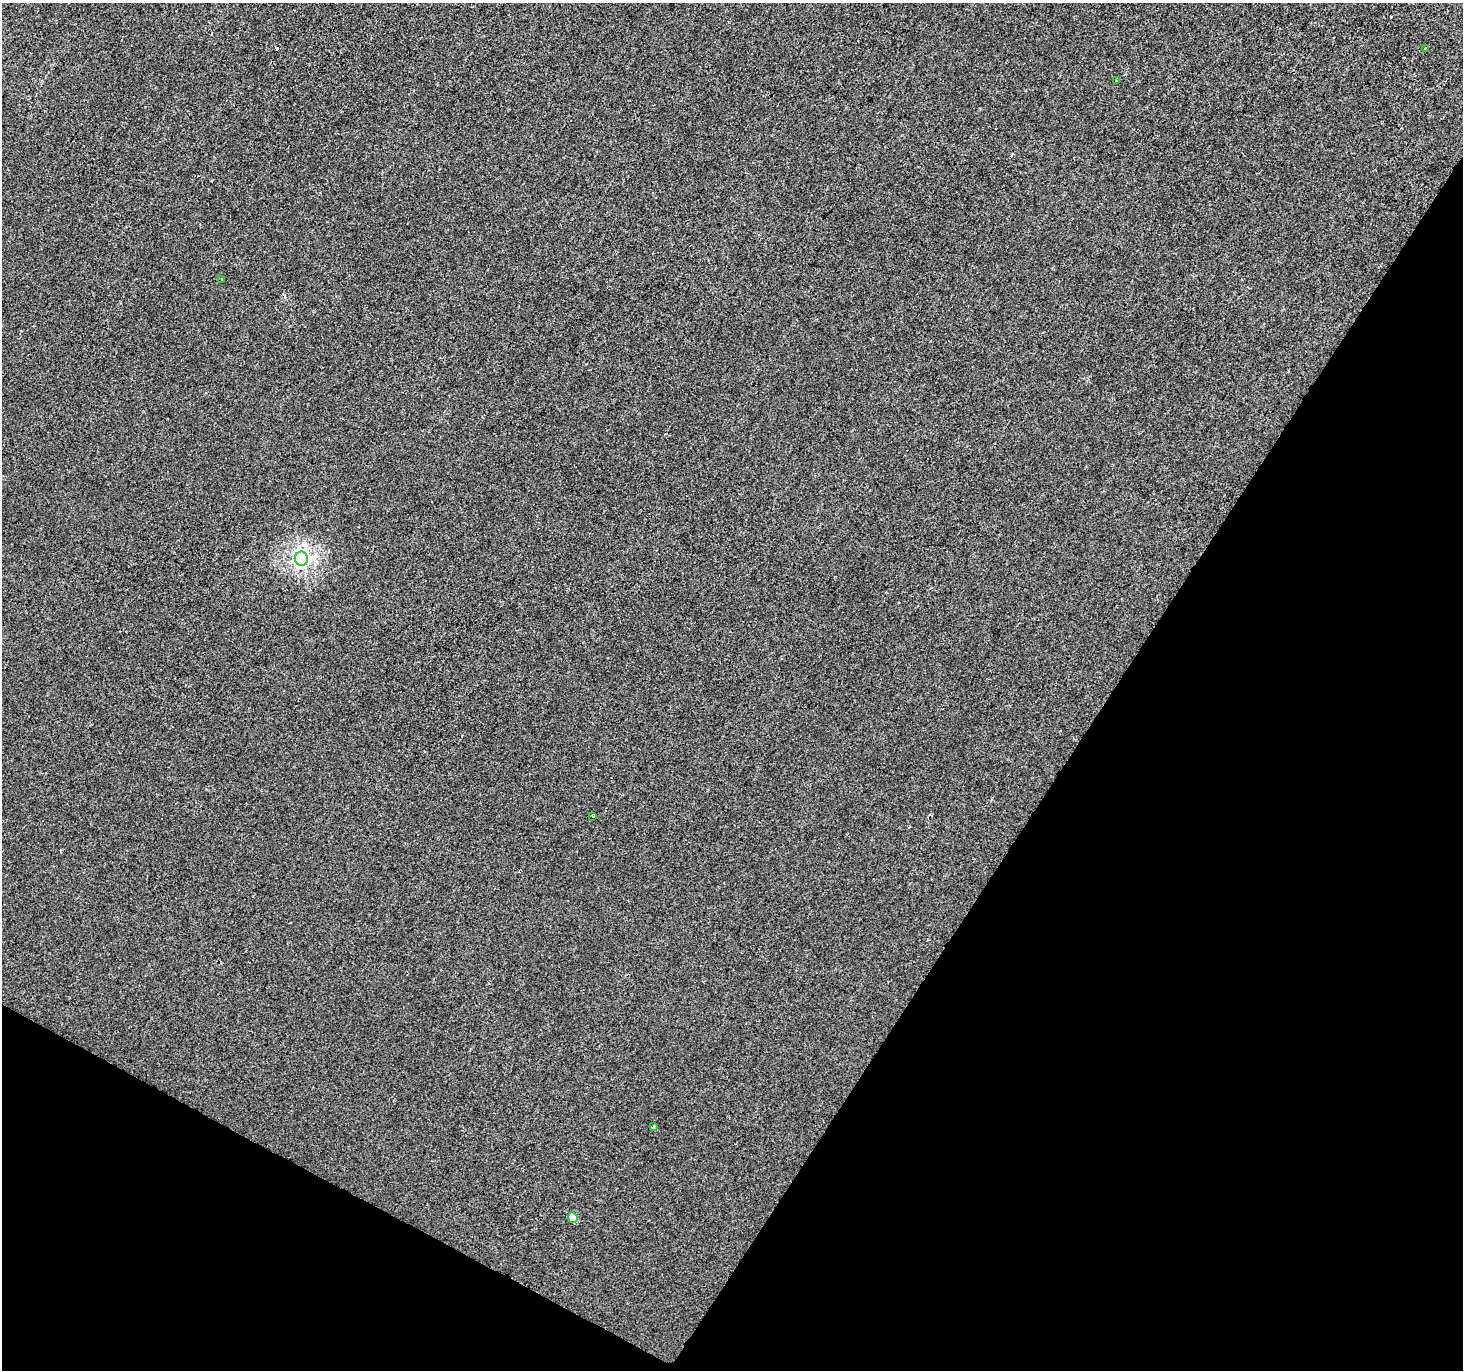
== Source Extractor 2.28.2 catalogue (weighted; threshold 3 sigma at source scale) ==
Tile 15 of 4 x 4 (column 3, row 4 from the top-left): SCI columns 2927-4387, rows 261-1628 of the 5847 x 5926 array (HDU 1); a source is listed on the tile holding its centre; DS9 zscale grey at full resolution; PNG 1465 x 1372 px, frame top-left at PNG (2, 3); each listed source drawn as its Kron ellipse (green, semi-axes under 4 px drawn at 4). Shown black and unused: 30% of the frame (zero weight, under 2 of 3 exposures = <1% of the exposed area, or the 3 px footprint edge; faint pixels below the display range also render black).
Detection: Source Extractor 2.28.2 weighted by HDU 2 'WHT'; one run over the whole footprint, this tile lists its part. Background -6.75e-04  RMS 0.0041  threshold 0.0187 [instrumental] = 3 sigma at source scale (4.5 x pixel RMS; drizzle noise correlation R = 1.50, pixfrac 1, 0.0396/0.0396 arcsec/px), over >= 5 px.
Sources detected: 7; all 7 listed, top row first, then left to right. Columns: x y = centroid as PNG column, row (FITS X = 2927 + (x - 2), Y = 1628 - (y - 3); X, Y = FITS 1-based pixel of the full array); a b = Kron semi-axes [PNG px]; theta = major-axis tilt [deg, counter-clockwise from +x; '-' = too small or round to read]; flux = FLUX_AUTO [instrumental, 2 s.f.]
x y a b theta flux
1425 48 4 4 - 0.36
1116 81 4 3 - 3.1
222 279 3 3 - 1.8
301 559 7 6 - 140
593 816 3 2 - 0.45
653 1126 3 3 - 0.6
573 1218 5 5 - 7